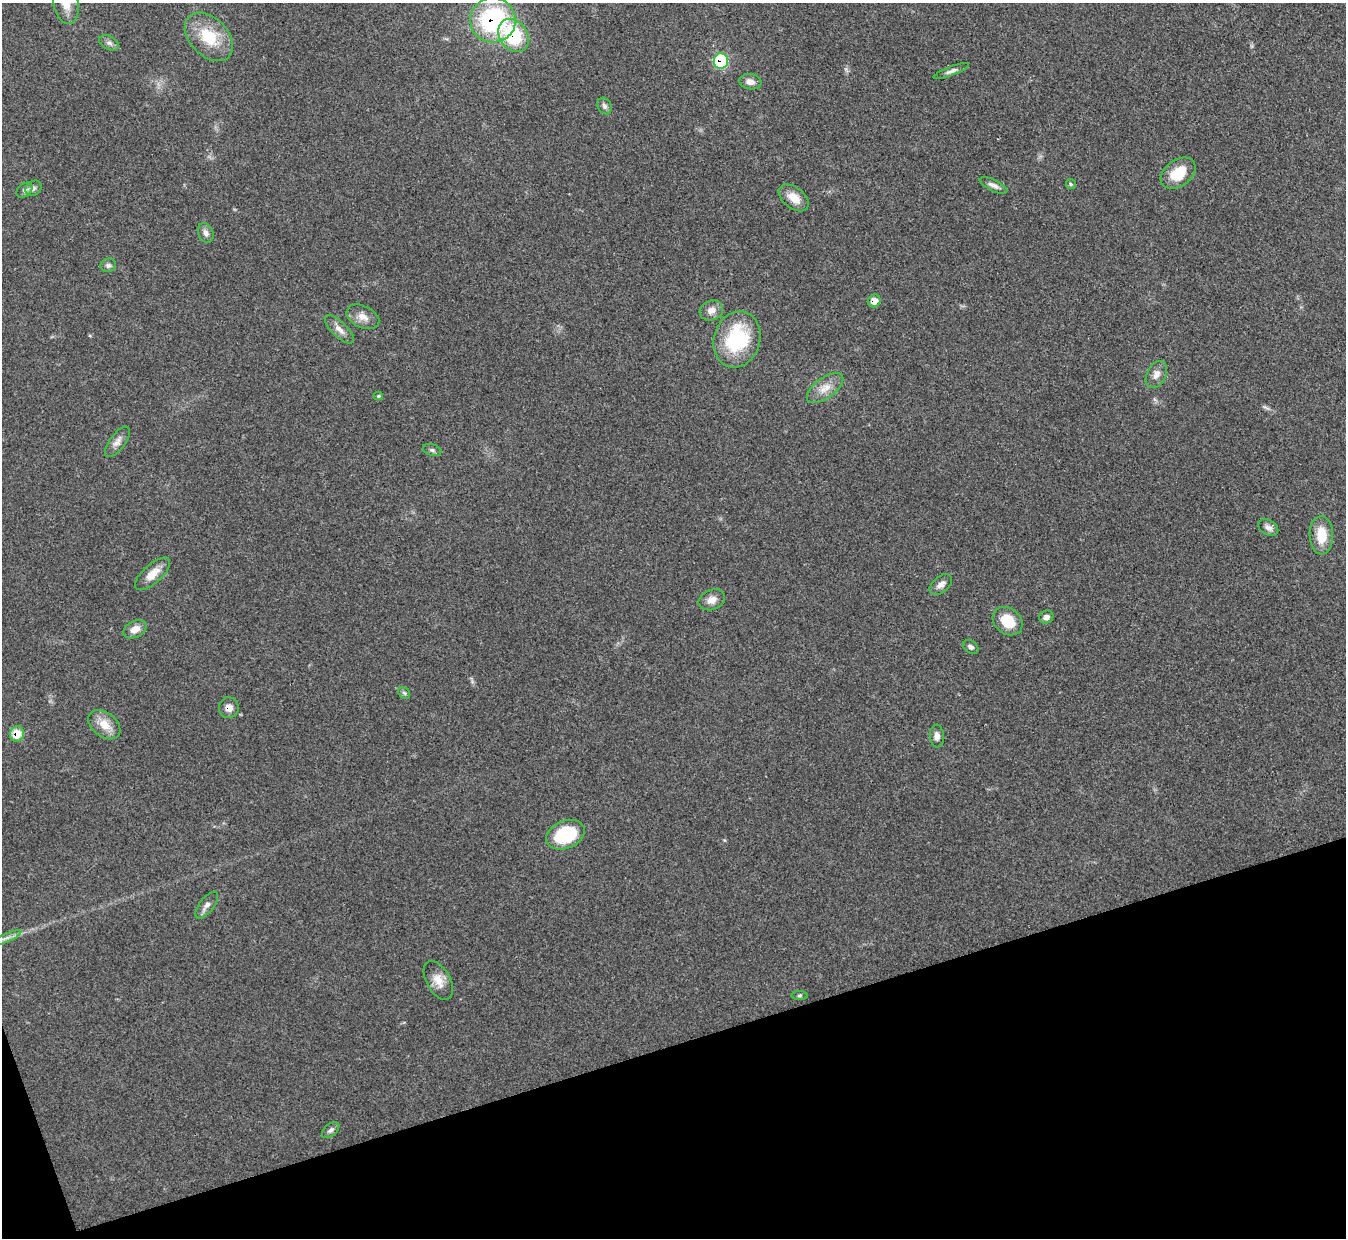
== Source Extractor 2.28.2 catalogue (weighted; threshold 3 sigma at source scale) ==
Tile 14 of 4 x 4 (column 2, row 4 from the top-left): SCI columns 1345-2688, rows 148-1383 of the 5378 x 5365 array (HDU 1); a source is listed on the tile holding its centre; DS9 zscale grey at full resolution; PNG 1348 x 1240 px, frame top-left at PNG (2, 3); each listed source drawn as its Kron ellipse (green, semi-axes under 4 px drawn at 4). Shown black and unused: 16% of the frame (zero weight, under 3 of 4 exposures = <1% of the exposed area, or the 3 px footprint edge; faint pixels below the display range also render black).
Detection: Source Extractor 2.28.2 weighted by HDU 2 'WHT'; one run over the whole footprint, this tile lists its part. Background 0.15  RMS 0.0071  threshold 0.0321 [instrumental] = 3 sigma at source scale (4.5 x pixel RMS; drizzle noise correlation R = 1.50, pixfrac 1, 0.05/0.05 arcsec/px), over >= 5 px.
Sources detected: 47; all 47 listed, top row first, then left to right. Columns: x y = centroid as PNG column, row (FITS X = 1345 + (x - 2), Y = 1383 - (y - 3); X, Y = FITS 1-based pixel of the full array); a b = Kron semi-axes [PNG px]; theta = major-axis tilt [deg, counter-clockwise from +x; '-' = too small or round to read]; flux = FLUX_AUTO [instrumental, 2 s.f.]
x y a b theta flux
66 3 21 12 -78 10
493 20 23 22 - 91
513 36 18 13 -55 44
209 37 28 19 -46 26
109 43 10 6 -29 2.6
721 61 8 7 - 52
951 71 19 4 21 2.8
750 82 11 7 -9 4.4
604 106 8 7 - 2.1
1178 173 19 13 37 18
1071 184 5 5 - 0.91
993 185 15 5 -26 3.4
33 188 8 7 - 2.5
24 190 9 6 41 2.2
794 198 17 10 -38 8.7
206 233 10 7 -66 3.3
108 265 8 7 - 2.1
874 301 6 6 - 6
711 310 12 10 20 5.2
363 317 17 11 -25 6.9
339 329 19 7 -43 5.4
737 339 28 23 72 52
1156 374 14 9 63 5.1
825 388 21 10 36 8.5
378 396 5 4 - 1
117 442 18 8 53 4.6
432 450 9 5 -16 1.9
1268 527 11 7 -31 3.4
1321 535 19 12 -89 15
153 574 22 9 42 9.2
941 585 13 7 40 4
712 600 14 10 22 5.8
1046 617 7 6 - 2.8
1008 621 16 13 -39 18
135 629 12 8 27 6.3
971 647 8 6 -37 2.1
404 693 6 5 - 1.3
229 708 10 10 - 5.2
104 725 18 12 -39 11
17 734 8 7 - 12
937 736 11 7 -87 3.5
565 835 20 14 23 39
207 905 16 7 52 3.9
6 938 17 3 23 3.5
438 980 21 12 -61 9
799 995 8 4 0 1.1
331 1130 10 6 40 2.1
Overlapping masked pixels (flux is a lower limit): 6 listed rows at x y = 493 20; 513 36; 721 61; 874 301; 229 708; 17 734
Isophote crosses this tile's border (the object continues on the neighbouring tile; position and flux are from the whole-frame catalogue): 1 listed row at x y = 66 3